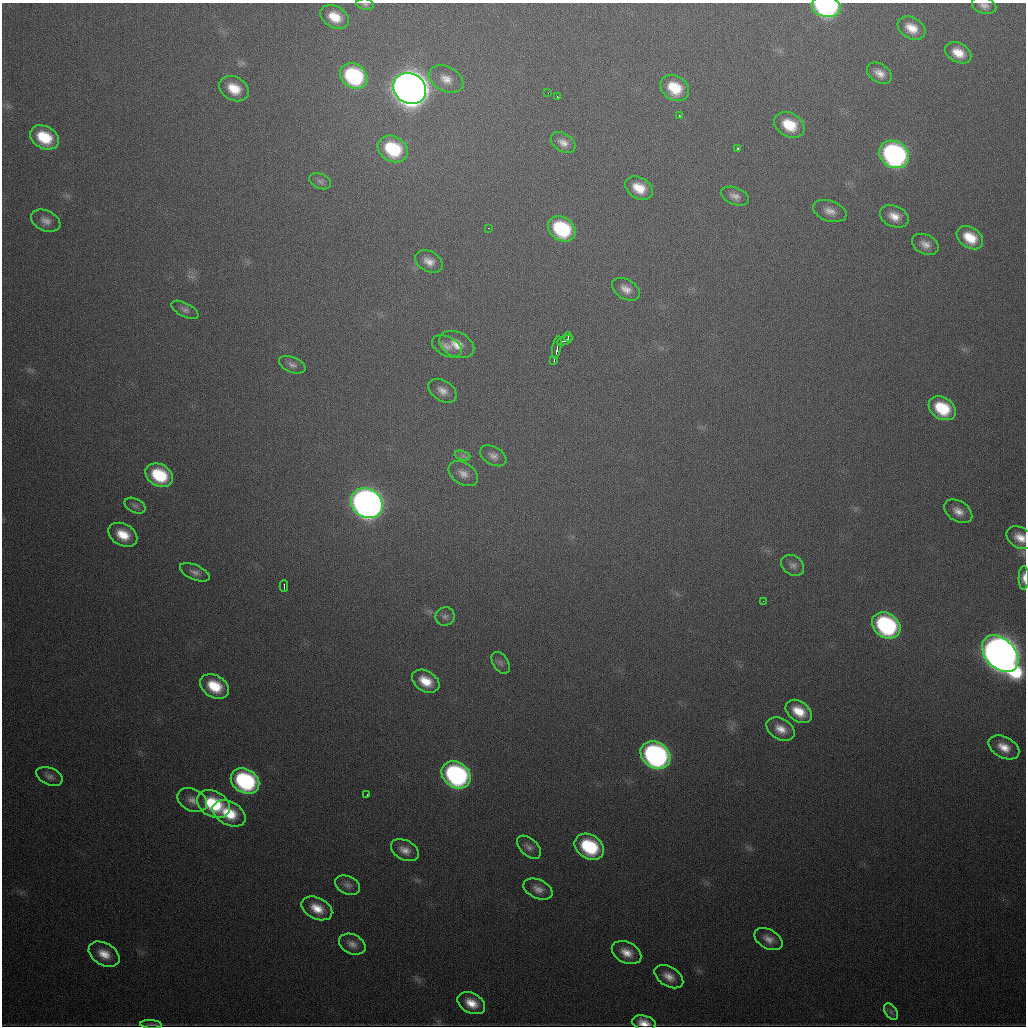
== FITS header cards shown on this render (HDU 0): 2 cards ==
NAXIS1  =                 1024
NAXIS2  =                 1024

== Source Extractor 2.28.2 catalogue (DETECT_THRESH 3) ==
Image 1024 x 1024 px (HDU 0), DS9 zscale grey, 1 PNG px = 1 image px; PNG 1028 x 1028 px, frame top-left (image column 1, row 1024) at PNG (2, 3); each listed source drawn as its Kron ellipse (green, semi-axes under 4 px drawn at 4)
Background 514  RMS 18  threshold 53.2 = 3 sigma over >= 5 px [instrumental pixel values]
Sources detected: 89; all 89 listed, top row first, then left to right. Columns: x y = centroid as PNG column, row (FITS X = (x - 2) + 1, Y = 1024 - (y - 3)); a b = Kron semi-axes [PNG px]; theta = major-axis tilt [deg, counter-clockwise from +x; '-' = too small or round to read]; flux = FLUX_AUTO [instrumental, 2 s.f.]
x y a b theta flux
365 4 9 5 -10 2.9e+03
984 5 12 8 -16 6.0e+03
826 6 14 10 -10 2.5e+05
335 17 15 10 -30 2.4e+04
912 28 15 10 -30 1.9e+04
958 53 14 9 -27 1.9e+04
879 73 14 9 -34 1.1e+04
354 76 14 12 -34 1.2e+05
446 79 18 12 -27 1.5e+04
410 88 17 15 -35 2.7e+06
675 88 15 12 -37 3.7e+04
234 89 15 11 -30 2.7e+04
548 93 2 2 - 3.3e+03
558 97 4 2 - 2.8e+03
680 116 3 2 - 9.6e+03
789 125 16 11 -31 3.7e+04
44 137 15 11 -29 4.7e+04
563 143 13 9 -32 9.7e+03
393 149 16 12 -30 7.2e+04
738 149 3 3 - 2.4e+03
894 154 16 13 -35 3.2e+05
320 181 11 7 -24 4.7e+03
639 188 15 10 -31 2.4e+04
735 196 14 8 -21 7.9e+03
830 211 17 10 -19 1.1e+04
894 216 15 10 -25 1.5e+04
46 221 15 10 -24 9.0e+03
488 228 3 2 - 1.8e+03
562 229 15 11 -35 9.6e+04
970 238 14 10 -34 2.9e+04
925 244 14 9 -27 9.6e+03
429 261 14 10 -29 1.1e+04
626 289 15 9 -31 1.1e+04
185 310 15 7 -28 5.4e+03
568 337 4 2 - 4.5e+03
565 340 8 3 25 9.9e+03
457 344 18 12 -25 1.8e+04
447 346 16 9 -26 9.0e+03
557 347 11 3 79 1.1e+04
554 360 3 2 - 2.6e+03
292 365 14 7 -22 5.9e+03
442 391 15 10 -33 1.0e+04
942 408 14 11 -31 5.3e+04
463 456 8 4 -18 3.3e+03
493 456 14 9 -29 7.4e+03
463 474 16 10 -33 1.0e+04
159 475 14 11 -29 6.1e+04
367 503 17 14 -35 1.1e+06
135 506 11 7 -27 4.2e+03
958 511 15 10 -32 1.2e+04
123 535 15 11 -29 2.6e+04
1020 538 14 10 -28 1.5e+04
793 565 12 9 -34 6.6e+03
195 572 16 7 -24 6.6e+03
1024 578 12 5 89 7.1e+03
284 586 6 2 -90 3.2e+03
763 601 3 2 - 2.4e+03
445 617 9 9 - 5.2e+03
886 625 15 12 -35 1.9e+05
1000 654 21 14 -46 2.2e+06
501 663 12 7 -58 4.9e+03
426 681 15 10 -31 2.4e+04
214 686 15 11 -31 3.9e+04
799 711 14 10 -35 2.5e+04
781 729 15 10 -30 1.4e+04
1004 747 16 10 -28 1.7e+04
655 755 16 13 -35 3.6e+05
456 775 15 12 -35 2.7e+05
49 776 14 8 -24 6.4e+03
245 781 15 11 -32 1.7e+05
367 795 3 2 - 1.7e+03
192 800 15 11 -26 1.1e+04
213 804 18 12 -30 6.8e+04
229 813 18 11 -28 3.5e+04
529 847 14 8 -43 6.7e+03
589 847 16 12 -32 8.9e+04
405 850 15 9 -28 1.1e+04
348 885 13 8 -26 6.1e+03
538 889 15 9 -24 9.4e+03
317 908 16 10 -26 2.1e+04
768 939 15 9 -28 1.0e+04
352 944 14 9 -25 8.5e+03
627 953 16 10 -27 1.5e+04
104 954 17 11 -30 1.8e+04
669 977 16 9 -31 1.2e+04
471 1003 15 10 -28 1.9e+04
891 1012 9 6 -54 3.9e+03
644 1023 12 7 -12 1.3e+04
151 1024 11 3 -3 2.5e+03
At the frame edge (FLAGS 8, measured only in part): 6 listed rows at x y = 365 4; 984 5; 826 6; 1020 538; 1024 578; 644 1023